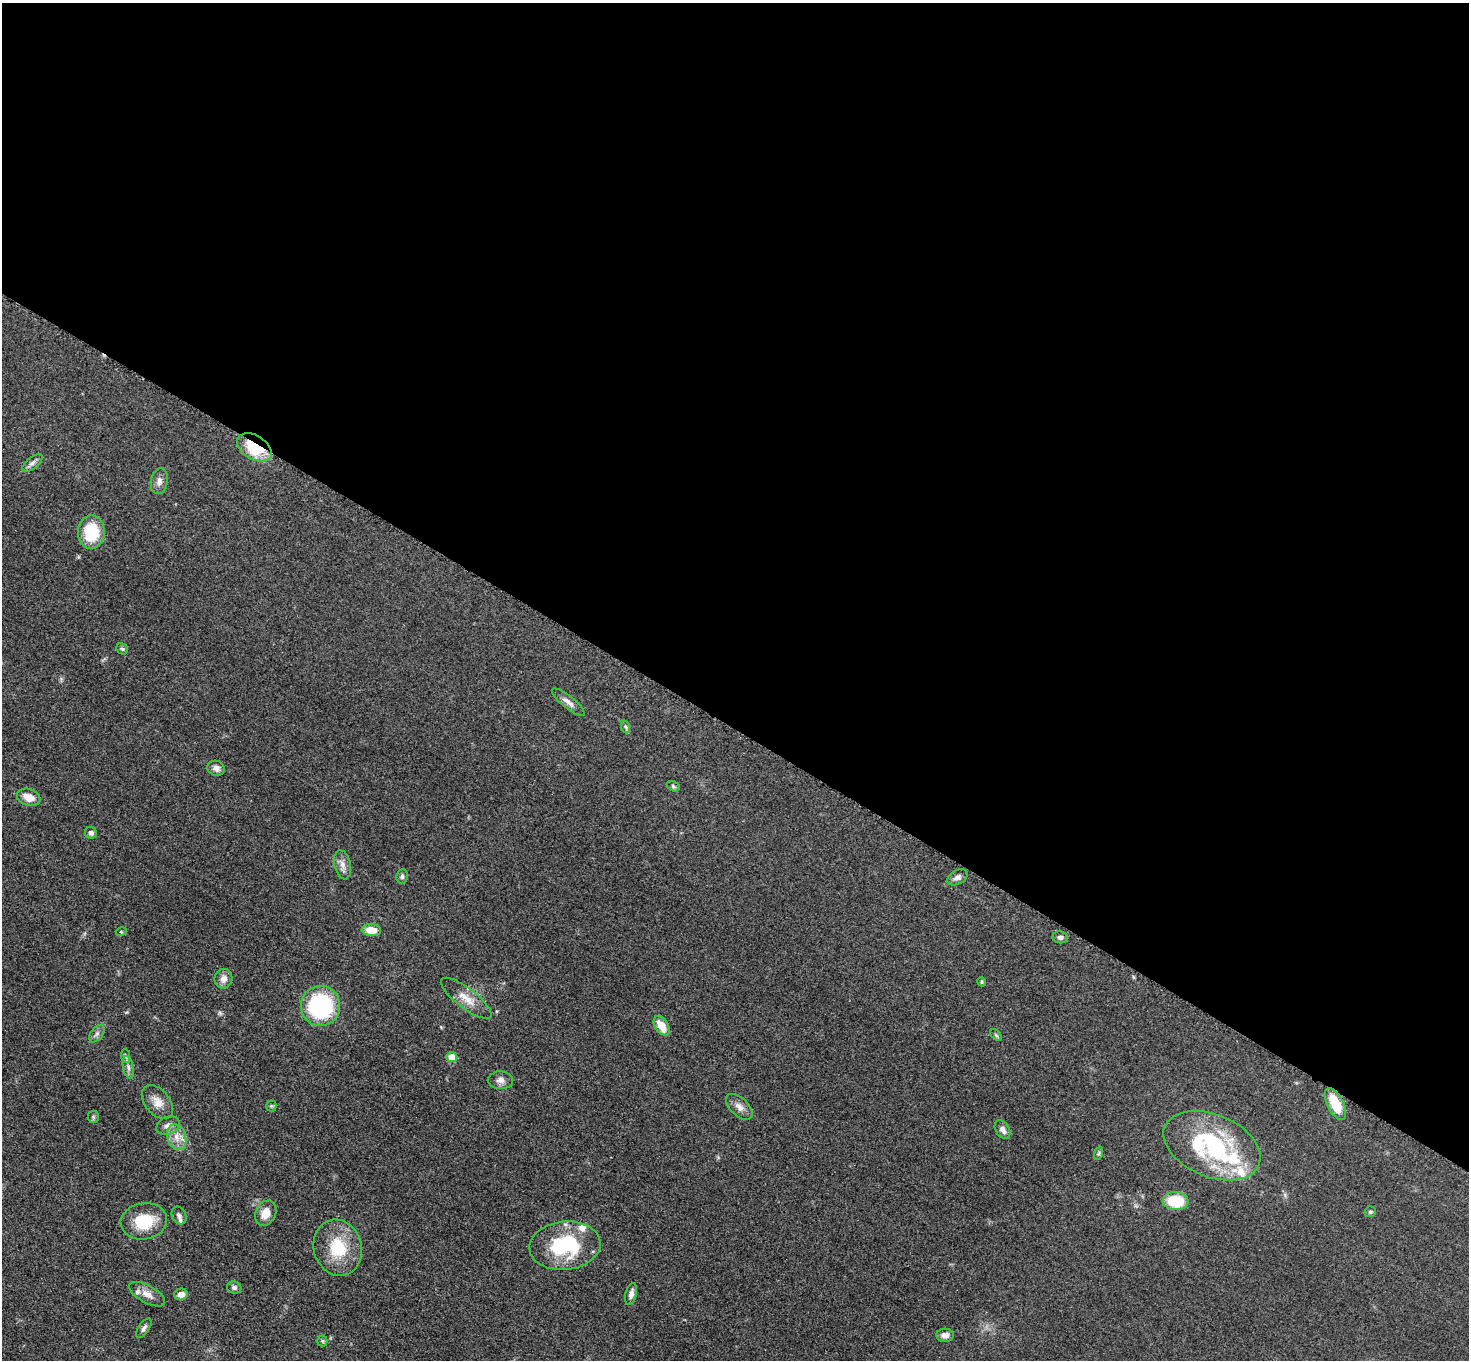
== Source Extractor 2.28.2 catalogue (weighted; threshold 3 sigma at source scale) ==
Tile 3 of 4 x 4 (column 3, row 1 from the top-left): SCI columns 2949-4415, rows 4238-5595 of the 5892 x 5898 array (HDU 1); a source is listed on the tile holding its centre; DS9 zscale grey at full resolution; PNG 1471 x 1362 px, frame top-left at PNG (2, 3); each listed source drawn as its Kron ellipse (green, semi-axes under 4 px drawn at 4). Shown black and unused: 54% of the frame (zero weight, under 3 of 5 exposures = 1% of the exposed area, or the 3 px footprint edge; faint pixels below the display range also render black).
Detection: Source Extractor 2.28.2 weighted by HDU 2 'WHT'; one run over the whole footprint, this tile lists its part. Background 0.0481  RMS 0.0054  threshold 0.0242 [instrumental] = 3 sigma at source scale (4.5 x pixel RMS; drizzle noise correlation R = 1.50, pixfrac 1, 0.05/0.05 arcsec/px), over >= 5 px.
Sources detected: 57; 5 inside a brighter listed object's ellipse — not listed separately; the other 52 listed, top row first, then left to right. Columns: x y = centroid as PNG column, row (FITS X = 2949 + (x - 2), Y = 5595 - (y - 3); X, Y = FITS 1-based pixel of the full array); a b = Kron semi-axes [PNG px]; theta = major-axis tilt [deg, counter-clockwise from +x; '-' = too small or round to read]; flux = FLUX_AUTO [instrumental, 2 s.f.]
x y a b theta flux
254 447 19 12 -31 25
32 463 12 5 38 1.9
159 481 13 8 80 2.9
91 532 17 13 89 21
122 649 6 5 - 0.91
568 702 20 6 -39 3.3
626 727 6 4 -70 0.86
216 768 9 7 -17 2.7
673 786 7 4 -31 0.84
29 797 12 8 -19 6
91 833 6 5 - 1.6
343 865 15 8 -78 3.6
402 876 7 5 83 1.3
957 877 11 7 28 2.5
371 930 10 6 -6 7.7
121 932 5 3 - 0.61
1060 937 8 6 -8 1.7
223 979 10 9 - 3.8
982 982 5 4 - 0.89
466 998 31 10 -38 8
321 1006 20 19 - 58
662 1026 11 6 -57 8.1
97 1034 10 6 52 1.8
996 1035 7 4 -45 0.76
125 1056 7 4 -88 0.98
452 1057 5 5 - 10
128 1067 11 5 -79 2
500 1080 12 9 -1 3
157 1102 20 12 -50 6.1
1335 1104 17 8 -63 15
271 1106 5 5 - 0.74
739 1107 16 8 -44 3.7
93 1117 6 5 - 0.8
168 1125 12 8 24 3.2
1002 1129 10 6 -59 2.9
177 1137 13 9 -72 5.2
1212 1146 51 31 -22 70
1099 1153 7 4 71 0.85
1176 1201 13 9 -4 19
1370 1212 6 5 - 1.1
266 1213 13 10 63 6.6
179 1215 9 7 -66 1.9
144 1221 23 18 9 19
565 1246 36 24 6 40
338 1248 28 24 -74 23
234 1287 7 6 - 1.5
147 1294 20 8 -29 4.6
181 1294 7 6 - 3.3
631 1294 11 5 75 2.6
144 1328 11 5 56 1.7
945 1335 9 6 3 3.1
322 1341 5 5 - 0.71
Overlapping masked pixels (flux is a lower limit): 1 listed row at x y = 254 447